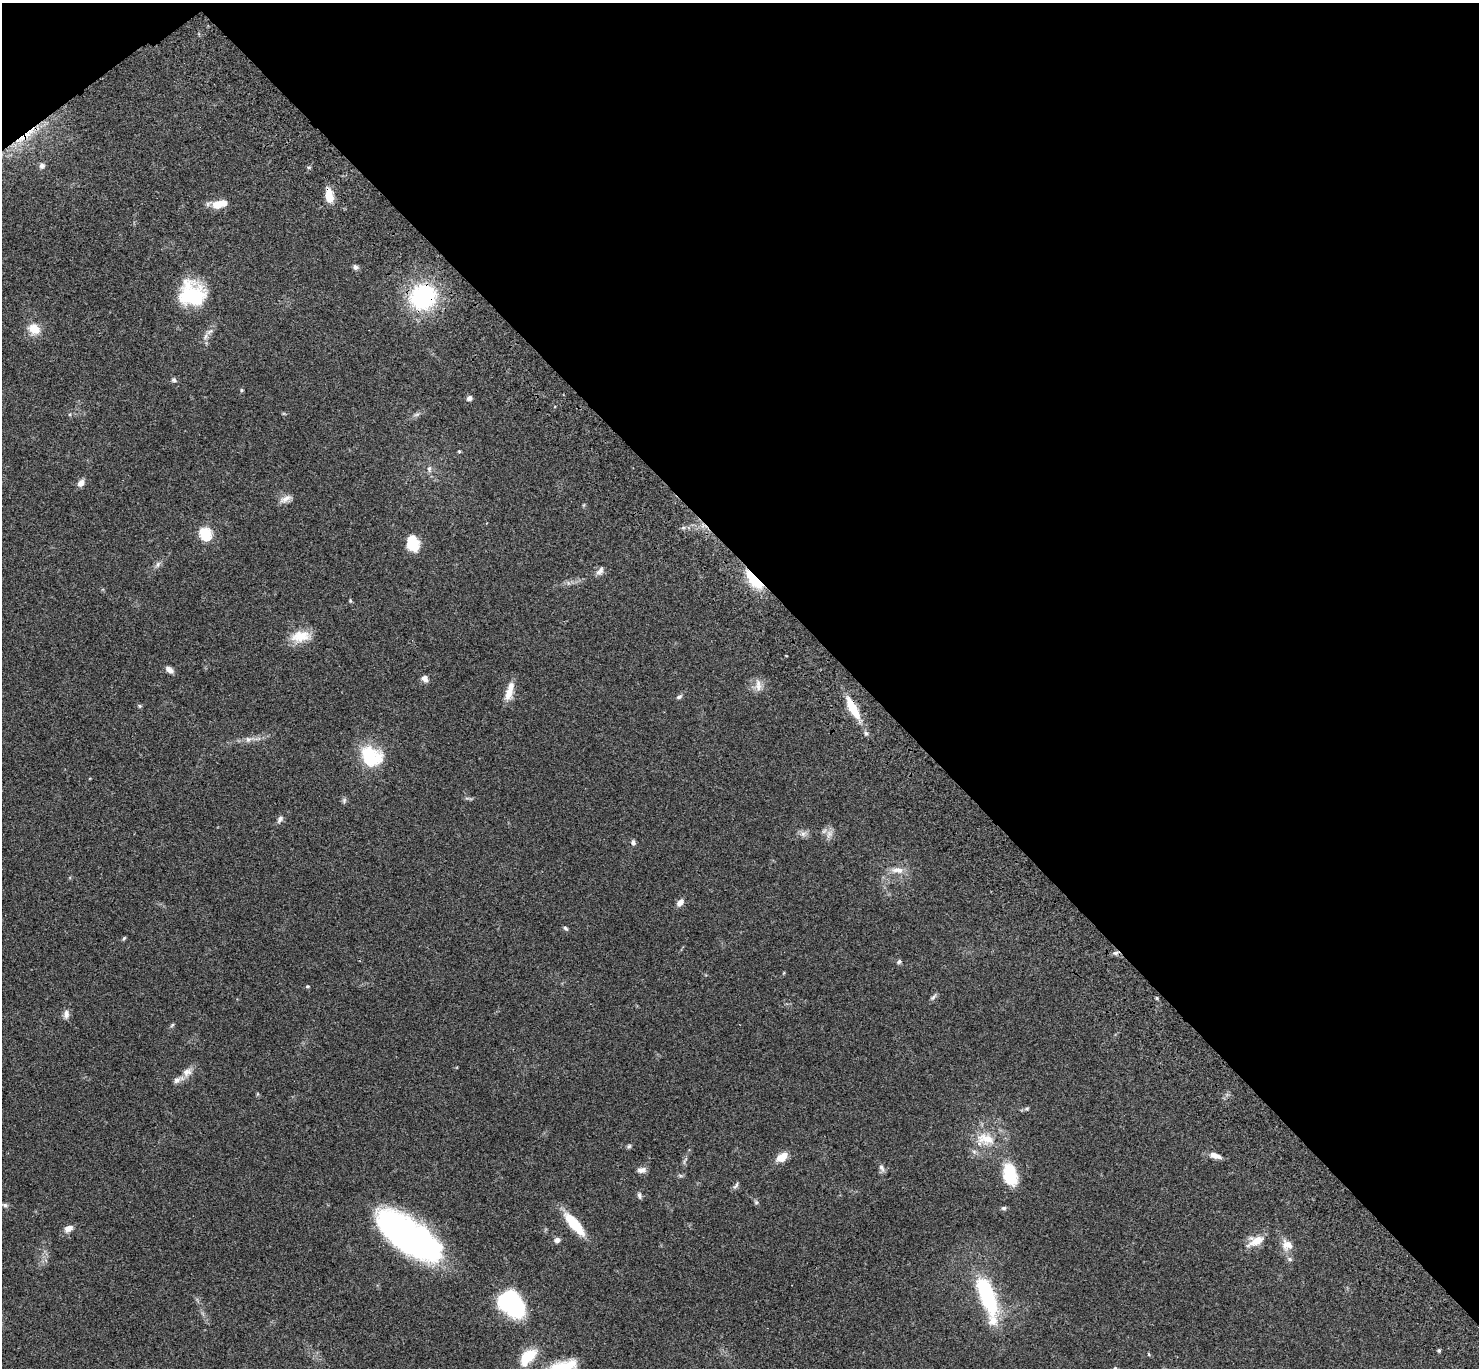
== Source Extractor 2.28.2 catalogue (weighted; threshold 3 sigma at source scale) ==
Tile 3 of 4 x 4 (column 3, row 1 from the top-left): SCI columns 3054-4530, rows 4341-5706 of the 6109 x 6091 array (HDU 1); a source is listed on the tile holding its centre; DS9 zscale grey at full resolution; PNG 1481 x 1370 px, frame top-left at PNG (2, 3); no overlay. Shown black and unused: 43% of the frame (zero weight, under 3 of 4 exposures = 6% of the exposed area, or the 3 px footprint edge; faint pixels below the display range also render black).
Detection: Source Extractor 2.28.2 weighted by HDU 2 'WHT'; one run over the whole footprint, this tile lists its part. Background 0.0504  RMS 0.0055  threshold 0.0246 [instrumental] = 3 sigma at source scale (4.5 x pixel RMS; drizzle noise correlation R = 1.50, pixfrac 1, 0.05/0.05 arcsec/px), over >= 5 px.
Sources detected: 90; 2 too faint to see at this stretch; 3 inside a brighter object's white glare — not listed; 4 inside a brighter listed object's ellipse — not listed separately; the other 81 listed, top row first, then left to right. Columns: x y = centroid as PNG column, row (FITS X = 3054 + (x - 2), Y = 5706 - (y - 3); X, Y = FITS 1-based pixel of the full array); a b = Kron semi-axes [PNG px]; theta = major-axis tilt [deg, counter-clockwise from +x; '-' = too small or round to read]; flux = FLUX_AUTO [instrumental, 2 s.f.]
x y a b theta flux
29 133 26 7 45 9.9
42 166 8 7 - 1.8
309 167 6 4 17 0.68
329 195 16 8 -79 8.4
218 204 13 10 22 7.5
356 267 8 6 -35 1.5
192 294 27 25 -36 37
423 297 21 19 27 72
34 329 16 13 -29 8.2
210 332 15 6 29 2.4
174 380 7 6 - 1.3
241 390 5 4 - 0.61
469 398 7 6 - 1.7
416 414 11 5 17 1.6
459 451 4 4 - 0.56
429 469 9 6 -88 1.8
81 483 10 7 46 3.1
286 499 18 8 23 3.5
584 505 6 4 88 0.58
683 528 7 4 2 1.1
206 533 6 6 - 55
412 545 13 11 0 12
158 564 10 6 55 1.8
600 571 13 7 55 2.3
754 580 22 9 -49 24
350 600 5 4 - 0.6
301 636 28 15 8 11
169 670 10 6 -39 2.8
425 679 8 6 -45 3
758 685 18 11 88 4.6
509 692 23 8 73 7
679 697 8 5 32 1.3
139 706 6 4 -22 0.79
853 708 30 9 -61 14
248 739 8 7 - 2
371 756 28 22 -29 25
468 798 13 3 -10 1
344 800 8 6 75 1.2
280 819 10 7 55 1.9
803 833 11 9 16 2.5
829 834 15 8 70 3.3
633 842 7 6 - 1.5
897 870 19 8 -4 5.2
680 902 10 7 48 2.9
565 928 7 4 -40 0.94
124 938 5 4 - 0.8
1115 953 8 6 1 1.5
899 962 7 5 31 1.1
307 986 5 4 - 0.74
933 997 12 5 48 1.4
1157 998 6 4 -89 0.56
66 1014 13 7 84 2.7
172 1025 7 4 45 0.77
187 1072 15 11 44 4.4
1027 1109 6 5 - 0.92
986 1139 27 16 -12 15
629 1146 6 5 - 1
1215 1156 14 6 -17 4.1
782 1157 12 7 33 8.7
685 1161 12 4 67 1.4
882 1168 12 6 -64 1.9
641 1170 12 7 5 2.5
1010 1175 26 15 -75 21
735 1186 11 5 51 1.4
639 1195 9 5 -75 1.4
756 1202 6 6 - 0.97
5 1205 9 6 -19 1.4
1004 1208 6 5 - 1.1
574 1224 30 10 -49 18
68 1228 11 8 27 3.6
409 1236 63 25 -36 190
557 1240 8 6 20 2
1256 1241 20 11 23 8.7
1287 1245 16 15 - 5.9
988 1297 52 17 -72 53
513 1304 29 17 -66 56
1439 1351 5 4 - 0.76
1149 1354 5 3 - 0.5
528 1357 22 12 48 17
560 1368 50 15 19 24
1115 1368 6 5 - 0.91
Overlapping masked pixels (flux is a lower limit): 6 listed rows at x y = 29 133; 329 195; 423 297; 754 580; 853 708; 1115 953
Isophote crosses this tile's border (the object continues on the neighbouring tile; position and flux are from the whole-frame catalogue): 2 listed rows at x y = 560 1368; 1115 1368